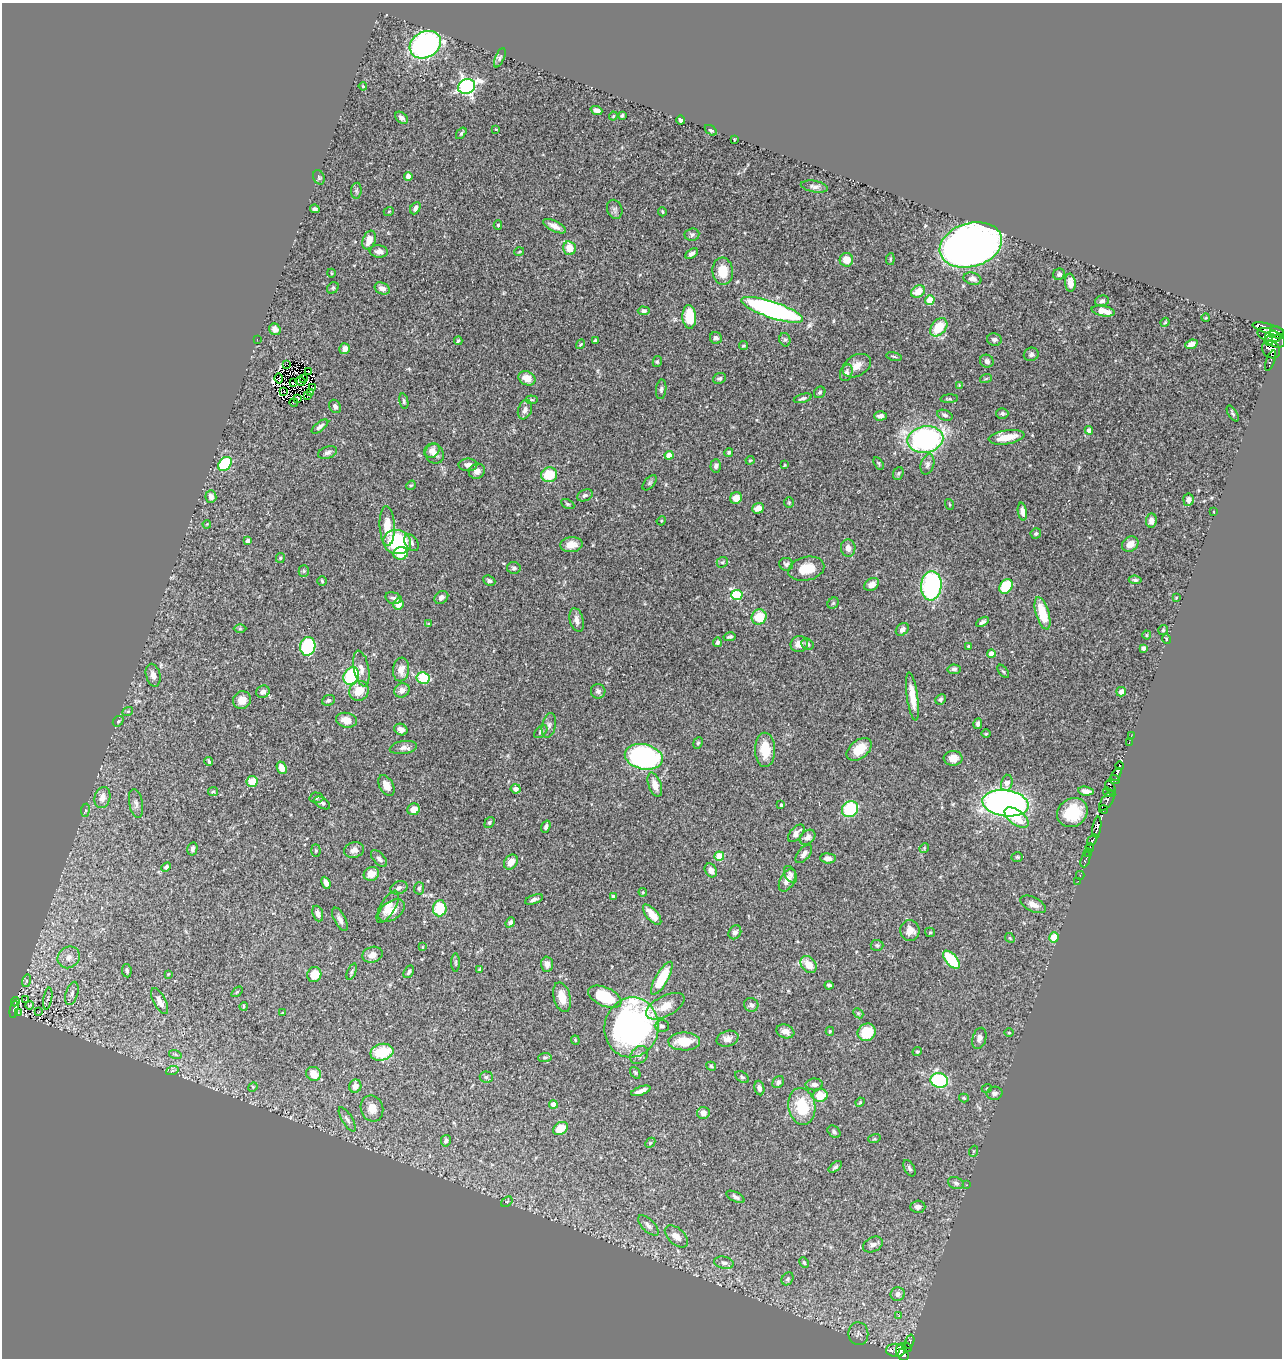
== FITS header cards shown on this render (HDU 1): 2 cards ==
NAXIS1  =                 1280
NAXIS2  =                 1356

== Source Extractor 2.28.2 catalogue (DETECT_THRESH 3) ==
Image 1280 x 1356 px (HDU 1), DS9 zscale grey, 1 PNG px = 1 image px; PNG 1284 x 1360 px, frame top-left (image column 1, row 1356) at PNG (2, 3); each listed source drawn as its Kron ellipse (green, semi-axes under 4 px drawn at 4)
Background 0.461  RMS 0.024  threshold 0.0709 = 3 sigma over >= 5 px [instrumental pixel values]
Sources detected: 391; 7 with non-positive FLUX_AUTO (blend fragments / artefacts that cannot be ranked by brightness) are neither listed nor drawn; the other 384 listed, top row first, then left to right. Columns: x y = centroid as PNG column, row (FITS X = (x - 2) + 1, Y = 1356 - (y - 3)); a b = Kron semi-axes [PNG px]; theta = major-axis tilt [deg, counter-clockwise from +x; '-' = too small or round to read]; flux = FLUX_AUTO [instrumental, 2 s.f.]
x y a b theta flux
425 45 16 12 29 380
500 58 10 4 67 3.8
363 86 4 3 - 1.5
467 86 8 7 - 440
596 110 6 4 -22 5.8
622 115 4 3 - 1.8
613 116 4 3 - 1.7
401 118 7 5 -41 5.8
680 120 4 3 - 2.9
496 129 4 2 - 1.1
711 130 7 4 -36 2.9
461 133 6 4 53 2.6
734 140 3 2 - 1.1
408 176 4 4 - 9.4
319 177 7 5 -69 2.6
814 187 14 5 -9 6.2
356 191 8 5 84 2.9
415 208 7 4 62 5.8
315 209 5 4 - 3.5
615 209 10 7 -68 4.7
389 211 5 3 - 1.3
662 212 4 3 - 1.7
498 225 5 4 - 2
554 226 12 5 -25 11
692 235 7 6 - 4.1
369 240 10 6 67 18
971 245 32 22 16 1100
569 248 7 6 - 26
379 251 9 6 -3 6.7
519 252 5 3 - 1.4
692 254 7 4 33 6.2
890 259 6 4 84 2.1
846 260 7 7 - 19
723 271 13 10 -85 30
331 273 4 3 - 1.3
1059 274 6 5 - 3.6
972 279 9 6 -14 7
1070 283 9 5 -85 12
333 288 6 5 - 2.2
382 288 8 5 -24 8
918 292 7 5 30 21
930 300 5 4 - 42
1102 301 7 5 16 4.1
772 310 32 8 -19 390
644 311 6 4 -3 4.4
1103 311 12 5 -10 15
689 317 12 7 -86 54
1206 318 4 3 - 1.3
1165 322 4 4 - 1.6
939 327 10 7 51 42
275 329 6 5 - 7.9
1269 329 17 5 -16 530
1277 332 7 5 -28 410
1269 335 12 6 -19 820
716 338 6 5 - 4.8
257 339 2 2 - 19
1275 339 11 7 -28 770
785 340 7 5 -74 3
994 340 7 6 - 4.8
458 341 4 3 - 2.3
595 341 4 3 - 2.4
1269 341 4 4 - 280
580 344 5 3 - 1.8
1191 344 6 4 19 7.8
743 346 4 4 - 2.1
345 349 5 5 - 10
1271 349 10 8 -41 750
1031 354 7 6 - 4.3
894 356 8 3 -11 2
987 361 7 6 - 6.3
1270 361 11 3 69 170
657 362 5 4 - 2.9
287 364 2 2 - 2.4
857 366 15 10 31 17
308 372 3 2 - 0.92
846 373 8 6 70 7.5
279 378 5 4 - 3.5
303 378 3 2 - 1.5
527 378 9 6 -26 19
719 378 7 5 24 3.1
986 378 6 3 21 2.1
301 381 5 2 - 0.49
293 383 3 2 - 2.4
959 385 4 3 - 1.3
313 387 3 2 - 1.3
661 389 10 5 84 3.8
283 391 2 2 - 1.3
820 392 6 5 - 2.8
311 393 4 3 - 0.9
308 395 2 2 - 1.5
803 398 9 4 16 3.3
298 399 3 3 - 1.5
949 399 9 3 4 2.1
532 400 6 4 -6 1.8
404 401 8 4 -79 2.8
294 402 4 2 - 0.84
335 406 7 5 -57 4.3
525 410 10 6 71 7.4
1233 413 9 4 -57 2.8
1002 414 6 5 - 4.1
945 415 8 5 -20 3.8
880 416 6 4 3 6.2
320 426 10 4 38 5.5
1089 430 4 4 - 6.4
1007 437 18 7 9 36
925 439 18 13 11 330
432 451 8 7 - 8.9
328 452 10 6 18 5.5
729 452 4 4 - 2.9
435 454 10 9 - 11
669 455 4 4 - 23
750 460 4 4 - 1.6
879 463 7 4 -58 2.1
225 464 8 5 48 92
927 464 10 6 74 6.3
468 465 9 6 0 8.1
784 465 4 2 - 1.2
716 466 6 5 - 5.4
477 471 8 7 - 8.7
898 473 7 5 68 2.7
549 475 8 7 - 41
650 483 9 5 49 3.2
411 485 5 4 - 2.1
585 495 8 5 25 4.3
211 497 6 5 - 7.7
736 498 6 5 - 14
1188 500 6 5 - 7.9
789 503 5 4 - 2.1
568 504 7 4 -26 2.7
949 504 5 3 - 1.5
758 508 6 5 - 15
1022 512 9 4 -81 9.1
1214 512 3 2 - 0.95
661 521 5 4 - 1.5
1151 521 7 5 85 8.1
207 524 4 3 - 1.2
387 526 20 7 -87 29
1036 534 5 5 - 3.2
248 541 4 3 - 4.8
397 542 14 12 -15 130
411 543 9 6 -57 4.9
1130 544 9 7 33 12
571 545 11 7 6 14
848 548 8 7 - 8.2
401 553 7 6 - 31
280 558 5 4 - 2
722 562 6 5 - 2.5
786 564 7 6 - 3.9
514 568 6 6 - 3.9
806 569 18 11 13 36
304 571 5 5 - 2.7
1135 580 6 4 -7 3.2
322 581 5 5 - 2.2
489 581 6 4 -24 3.6
872 584 8 5 33 11
931 586 15 10 86 200
1006 586 8 6 54 61
737 595 6 5 - 87
393 598 8 5 -15 3.8
441 598 7 6 - 5.4
1176 598 3 2 - 1.1
833 603 6 5 - 2.2
398 604 5 5 - 19
1042 613 17 6 -73 46
759 617 8 7 - 39
577 620 12 7 -76 9
983 622 7 4 33 4.3
428 624 4 3 - 1.4
240 629 6 4 0 2.1
902 629 7 5 44 6.6
1163 630 5 5 - 2.2
1147 635 4 4 - 1.9
729 637 6 3 12 3
1166 639 5 3 - 1.6
717 642 4 4 - 4.6
799 644 8 8 - 12
807 644 6 5 - 4
308 646 9 7 80 140
968 646 3 3 - 1.9
1143 648 4 3 - 3.7
991 654 4 4 - 14
361 668 18 7 -79 11
401 669 12 8 82 16
954 669 6 5 - 3.6
1003 671 7 4 -53 2.3
153 675 11 7 -75 8.7
351 676 9 7 56 120
423 678 6 6 - 61
402 690 8 6 34 9.1
359 691 10 9 - 28
598 691 7 7 - 5.1
263 692 7 6 - 6.1
1121 692 5 4 - 7.1
912 696 24 5 -82 25
940 699 5 5 - 3.4
242 700 9 8 - 16
328 700 6 5 - 3.5
128 711 5 3 - 1.5
346 720 11 7 -12 18
118 721 6 4 40 2.2
978 724 5 4 - 4.1
549 725 12 7 77 6.2
401 730 7 5 -27 9.2
541 732 8 5 45 4.3
986 734 5 3 - 1.5
1131 736 2 2 - 6.6
698 743 6 4 66 2.1
1129 743 3 2 - 12
403 748 14 6 8 8.1
859 749 14 9 39 27
765 750 17 10 -88 34
644 757 19 12 -12 310
953 758 9 7 3 13
209 761 4 2 - 2.2
1119 766 4 3 - 210
282 768 6 5 - 15
1116 774 7 4 60 280
1115 779 5 3 - 100
252 781 5 5 - 27
1007 783 8 5 75 12
386 785 11 7 -60 11
655 785 12 6 -71 14
1111 788 8 3 -64 12
516 789 5 4 - 6.7
213 791 5 4 - 1.9
1086 791 8 4 -9 7.4
1108 792 6 4 -31 100
102 798 11 7 73 12
316 798 7 5 -2 3
1107 800 12 5 55 220
136 803 15 6 -79 7.3
322 803 9 5 -32 3.6
1005 803 23 13 -8 720
781 805 3 3 - 2.5
413 809 6 5 - 14
850 809 8 7 - 79
1103 809 4 3 - 100
85 810 7 3 82 2.3
1072 813 16 14 35 57
1016 818 14 7 -36 37
489 822 6 4 51 3
546 827 6 4 70 4.3
1097 827 10 4 81 600
796 833 10 6 48 9.1
807 837 9 6 41 7.3
1092 840 6 3 55 150
1090 847 4 3 - 75
924 848 5 4 - 1.6
192 849 7 5 78 3.8
316 850 6 4 -87 2.1
354 850 10 7 14 7.9
1088 853 4 2 - 4.7
804 854 11 6 50 5.7
719 856 5 4 - 44
1017 857 6 4 -1 2.1
828 858 8 5 -3 8.1
379 859 10 5 -46 5.9
1085 860 8 3 68 72
511 862 8 6 54 14
166 867 6 4 45 3.5
711 870 7 5 -60 11
371 874 8 6 26 17
790 874 9 5 -60 5.2
1080 875 4 3 - 16
787 880 12 7 62 12
1078 881 2 2 - 6.7
326 883 6 4 -65 7
399 888 9 6 23 5.2
419 888 6 5 - 2.8
643 892 4 4 - 1.5
613 896 4 3 - 2.1
534 899 9 4 19 4.9
1033 904 14 7 -26 11
388 907 18 7 59 17
440 908 8 7 - 54
392 911 15 9 35 18
318 914 8 5 -71 6.1
652 915 12 5 -49 23
340 919 13 5 -63 6.9
510 922 5 4 - 4.1
910 930 10 9 - 16
735 932 7 6 - 5
930 932 5 4 - 2
1054 937 5 4 - 38
1010 938 5 4 - 2
877 945 6 5 - 2.9
422 947 4 3 - 1.4
372 955 10 7 17 10
69 957 11 10 - 11
951 960 11 5 -49 77
456 962 9 4 90 2.8
547 964 7 6 - 6.7
808 964 9 7 -49 21
480 969 3 3 - 2
127 971 7 4 -83 3.2
352 972 9 4 68 3
409 972 7 4 57 3.4
168 974 4 4 - 1.3
314 975 7 7 - 23
662 978 19 6 60 62
26 981 6 4 72 3
829 985 4 3 - 3.1
237 992 6 3 37 1.7
72 993 12 6 73 6.6
562 997 15 8 -75 22
605 997 18 9 -24 70
48 998 11 3 80 2.8
26 1000 3 2 - 1.7
160 1001 14 6 -62 11
15 1002 5 2 - 5.3
29 1005 4 2 - 1.5
751 1005 7 7 - 4.5
244 1006 4 3 - 1.9
665 1006 21 10 27 24
14 1009 9 3 81 28
39 1012 3 2 - 1.2
18 1013 3 2 - 6.2
282 1013 3 2 - 1.1
858 1013 6 4 -44 2.2
662 1026 7 6 - 4.1
632 1027 30 27 80 540
785 1031 9 6 -18 9.8
830 1031 4 4 - 2.1
867 1032 9 8 - 49
1009 1033 4 3 - 1.5
979 1038 11 6 75 7.5
727 1039 11 7 17 9.6
575 1040 4 4 - 1.7
684 1041 16 9 -1 37
382 1052 11 8 13 61
917 1052 5 4 - 2.1
175 1054 6 4 -18 2.3
639 1055 10 7 43 6.2
545 1057 7 4 5 2.5
711 1066 5 4 - 2.4
172 1071 6 4 20 2.4
635 1073 6 4 -50 2.3
314 1074 7 7 - 25
486 1077 6 5 - 3.5
742 1077 8 5 -35 2.8
939 1080 9 7 -15 190
778 1082 6 5 - 4.7
814 1084 8 6 1 6.1
355 1086 7 6 - 11
253 1087 5 4 - 1.9
759 1088 7 5 -79 6.2
987 1088 5 3 - 1.4
641 1091 10 4 20 8.6
994 1093 8 6 12 5.3
820 1096 7 6 - 39
964 1098 5 4 - 2.4
860 1102 5 4 - 1.6
553 1104 4 4 - 16
802 1106 18 13 -81 60
372 1108 13 11 -72 17
703 1113 6 6 - 7.2
347 1119 14 5 -59 6.8
561 1128 8 6 33 28
834 1132 7 5 -40 3.6
874 1139 6 4 17 2.1
446 1141 6 5 - 4.6
650 1143 6 4 46 2.3
974 1151 5 3 - 1.5
835 1167 7 4 38 3.3
909 1168 9 5 -61 3.6
956 1183 8 5 -19 4
967 1185 4 4 - 1.5
736 1197 10 4 -27 4.3
507 1202 6 4 37 2.5
918 1207 7 6 - 6.9
648 1226 13 6 -45 6.1
676 1236 14 8 -42 11
873 1245 10 7 26 7.2
724 1263 10 6 -12 6.2
804 1263 5 4 - 2.6
788 1279 7 5 56 3.3
898 1294 7 7 - 7.1
898 1315 3 2 - 9.5
858 1334 11 10 - 6.5
910 1342 7 3 74 54
907 1347 5 2 - 26
896 1350 10 6 1 140
900 1350 7 4 78 230
903 1355 6 5 - 240
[7 non-positive-flux detections neither listed nor drawn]